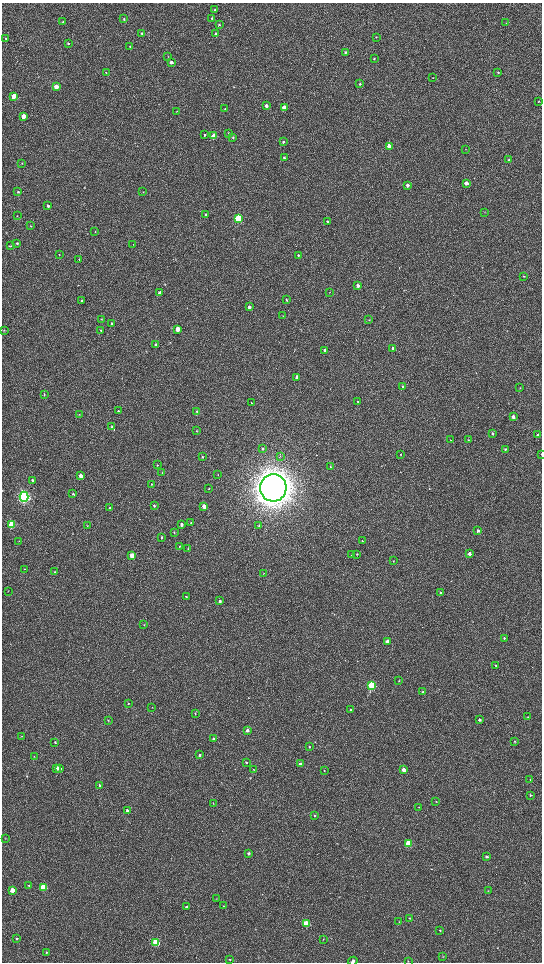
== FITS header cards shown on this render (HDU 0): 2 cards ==
NAXIS1  =                 1080 / length of data axis 1
NAXIS2  =                 1920 / length of data axis 2

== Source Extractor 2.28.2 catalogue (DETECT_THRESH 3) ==
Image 1080 x 1920 px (HDU 0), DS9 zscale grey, zoomed out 1/2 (1 PNG px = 2 x 2 image px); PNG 544 x 964 px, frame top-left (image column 1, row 1919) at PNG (2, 3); each listed source drawn as its Kron ellipse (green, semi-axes under 4 px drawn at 4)
Background 532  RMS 39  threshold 116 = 3 sigma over >= 5 px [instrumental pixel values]
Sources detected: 198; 5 cannot appear on this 1/2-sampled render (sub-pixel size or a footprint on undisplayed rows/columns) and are neither listed nor drawn; the other 193 listed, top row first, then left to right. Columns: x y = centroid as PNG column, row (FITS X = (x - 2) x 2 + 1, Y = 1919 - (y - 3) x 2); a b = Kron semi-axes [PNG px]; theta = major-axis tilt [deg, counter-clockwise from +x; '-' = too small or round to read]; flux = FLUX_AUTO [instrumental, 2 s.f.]
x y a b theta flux
215 10 3 2 - 6.3e+03
212 18 3 3 - 6.1e+03
124 19 3 3 - 7.6e+03
63 22 3 2 - 7.8e+03
506 23 3 2 - 4.6e+03
219 25 3 3 - 6.8e+03
142 33 3 3 - 9.7e+03
216 34 3 3 - 2.2e+04
376 37 2 2 - 2.6e+03
6 38 2 2 - 4.0e+03
68 43 3 3 - 8.0e+03
130 46 3 2 - 3.6e+03
345 52 3 3 - 9.0e+03
168 56 3 2 - 3.1e+03
374 59 3 2 - 6.0e+03
171 62 3 3 - 3.2e+04
106 72 3 3 - 4.2e+03
498 72 3 3 - 6.3e+03
432 78 4 2 - 3.4e+03
359 84 3 2 - 6.6e+03
56 87 3 3 - 1.0e+05
14 96 4 3 - 1.6e+05
538 101 3 2 - 3.8e+03
266 106 3 3 - 2.5e+04
284 108 3 3 - 1.3e+05
225 109 3 2 - 7.9e+03
177 111 2 2 - 3.2e+03
23 116 3 3 - 1.2e+05
229 133 3 3 - 1.3e+04
205 135 3 3 - 1.1e+04
214 136 3 3 - 2.5e+05
233 138 3 3 - 6.7e+03
283 142 3 3 - 1.1e+04
389 146 3 3 - 9.8e+04
465 149 2 2 - 2.3e+03
284 158 3 3 - 8.4e+03
509 160 3 3 - 1.0e+04
22 163 3 2 - 4.3e+03
466 183 3 3 - 5.6e+04
408 185 3 3 - 3.2e+04
18 192 3 3 - 6.1e+03
143 192 3 2 - 3.8e+03
48 206 3 3 - 1.9e+04
485 212 3 2 - 3.3e+03
206 214 3 3 - 9.2e+03
17 216 3 2 - 4.0e+03
238 218 3 3 - 8.5e+05
327 221 3 2 - 9.6e+03
31 226 3 3 - 5.0e+03
95 232 2 2 - 2.6e+03
17 243 3 3 - 9.4e+03
133 244 2 2 - 2.9e+03
11 246 4 3 - 6.3e+03
59 254 3 2 - 2.4e+03
298 255 3 3 - 8.8e+03
79 259 3 2 - 3.9e+03
523 276 3 2 - 5.8e+03
358 285 3 3 - 2.3e+04
330 292 3 2 - 2.8e+03
160 293 3 3 - 3.6e+04
286 300 4 3 - 6.9e+03
82 301 2 2 - 9.9e+03
249 307 3 3 - 2.6e+04
283 316 3 2 - 3.4e+03
101 319 3 3 - 4.7e+03
369 320 3 2 - 3.7e+03
112 323 3 3 - 1.2e+04
178 329 3 3 - 1.1e+05
4 330 3 3 - 4.8e+03
101 331 3 3 - 1.0e+04
155 345 3 3 - 1.3e+04
393 348 3 3 - 1.9e+04
325 350 3 3 - 3.1e+04
297 377 3 3 - 4.6e+04
403 386 3 3 - 1.3e+04
520 388 3 2 - 3.6e+03
44 394 2 2 - 4.7e+03
358 402 3 3 - 7.1e+03
251 403 2 2 - 3.8e+03
118 411 2 2 - 3.9e+03
196 411 4 3 - 9.1e+03
79 414 3 2 - 3.7e+03
513 417 3 3 - 3.7e+04
112 427 3 2 - 5.5e+03
197 431 3 2 - 3.2e+03
492 433 3 3 - 9.7e+03
538 435 3 2 - 2.1e+04
451 440 2 2 - 2.6e+03
468 440 3 3 - 5.4e+03
262 449 4 3 - 8.6e+03
505 449 3 3 - 8.0e+03
401 454 3 2 - 3.5e+03
541 454 3 1 - 3.8e+03
280 456 3 2 - 3.5e+03
202 457 4 3 - 9.7e+03
157 465 3 3 - 5.2e+03
331 466 3 2 - 5.0e+03
162 473 3 3 - 4.7e+03
218 475 2 2 - 2.7e+03
81 476 3 3 - 7.6e+04
32 480 3 3 - 1.6e+04
152 484 3 3 - 4.0e+03
209 488 3 2 - 5.0e+03
273 488 13 13 - 1.8e+07
73 494 3 3 - 1.0e+04
24 497 5 4 - 2.3e+06
154 506 3 3 - 9.7e+03
204 506 3 2 - 6.5e+04
110 508 3 3 - 1.1e+04
191 522 2 2 - 3.3e+03
11 524 3 3 - 3.8e+05
181 524 3 3 - 1.7e+04
87 526 3 3 - 4.8e+03
259 526 4 3 - 6.8e+03
478 531 3 3 - 2.4e+04
174 532 3 2 - 4.8e+03
161 537 3 3 - 1.2e+04
19 541 3 2 - 3.5e+03
362 541 3 2 - 4.9e+03
179 546 3 2 - 4.0e+03
188 549 3 2 - 3.7e+03
469 553 3 3 - 2.7e+04
351 554 3 3 - 4.8e+03
357 554 3 2 - 5.6e+03
132 555 3 3 - 1.7e+05
393 561 3 2 - 4.2e+03
24 569 3 2 - 3.0e+03
55 572 3 3 - 8.4e+03
263 573 2 2 - 3.0e+03
8 591 3 2 - 2.1e+03
440 592 3 3 - 9.5e+03
186 597 3 2 - 6.3e+03
220 601 3 3 - 1.3e+04
144 625 3 2 - 4.6e+03
504 638 3 3 - 6.7e+03
387 642 3 3 - 6.1e+04
496 665 3 2 - 6.0e+03
399 681 3 3 - 4.3e+03
372 685 3 3 - 7.4e+05
423 692 3 3 - 1.2e+04
128 704 3 2 - 4.4e+03
152 707 2 2 - 3.0e+03
350 710 3 3 - 1.6e+04
195 714 3 3 - 5.6e+03
528 717 3 3 - 5.0e+03
108 720 3 2 - 4.5e+03
479 720 3 3 - 2.2e+04
247 730 3 3 - 2.2e+04
22 736 3 2 - 3.3e+03
213 739 3 3 - 1.0e+04
515 741 3 2 - 4.6e+03
55 742 4 3 - 5.9e+03
309 747 3 3 - 7.0e+03
199 755 3 3 - 1.7e+04
34 756 3 2 - 3.4e+03
246 762 3 3 - 6.9e+03
300 764 3 3 - 1.5e+04
57 768 3 3 - 4.5e+04
60 769 3 3 - 1.3e+04
254 769 3 2 - 3.6e+03
324 770 2 2 - 3.2e+03
403 770 3 3 - 6.3e+04
530 780 3 2 - 3.0e+03
99 785 3 2 - 1.1e+04
530 795 3 3 - 8.3e+03
436 802 2 2 - 3.6e+03
213 804 3 2 - 2.3e+03
419 807 3 2 - 3.6e+03
127 811 3 3 - 2.8e+04
314 815 3 2 - 5.4e+03
5 838 3 2 - 3.0e+03
408 844 3 3 - 3.9e+05
249 853 3 3 - 1.7e+04
487 856 3 3 - 1.4e+04
29 885 3 3 - 5.0e+03
43 887 3 3 - 4.5e+05
12 890 3 3 - 1.2e+05
488 891 3 2 - 3.6e+03
216 899 4 2 - 3.4e+03
223 906 3 2 - 3.7e+03
186 907 3 2 - 1.6e+04
409 918 3 2 - 5.4e+03
399 922 3 2 - 3.4e+03
306 924 3 3 - 4.0e+05
440 930 3 3 - 5.3e+03
16 939 3 3 - 7.5e+03
323 939 3 2 - 3.7e+03
156 943 3 3 - 5.8e+05
46 952 3 3 - 5.5e+03
443 956 3 2 - 3.4e+03
229 959 3 2 - 4.6e+03
353 961 5 3 - 2.0e+04
408 961 2 2 - 3.9e+03
At the frame edge (FLAGS 8, measured only in part): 3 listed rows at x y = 541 454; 353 961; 408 961
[5 sub-pixel or undisplayed-footprint detections neither listed nor drawn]